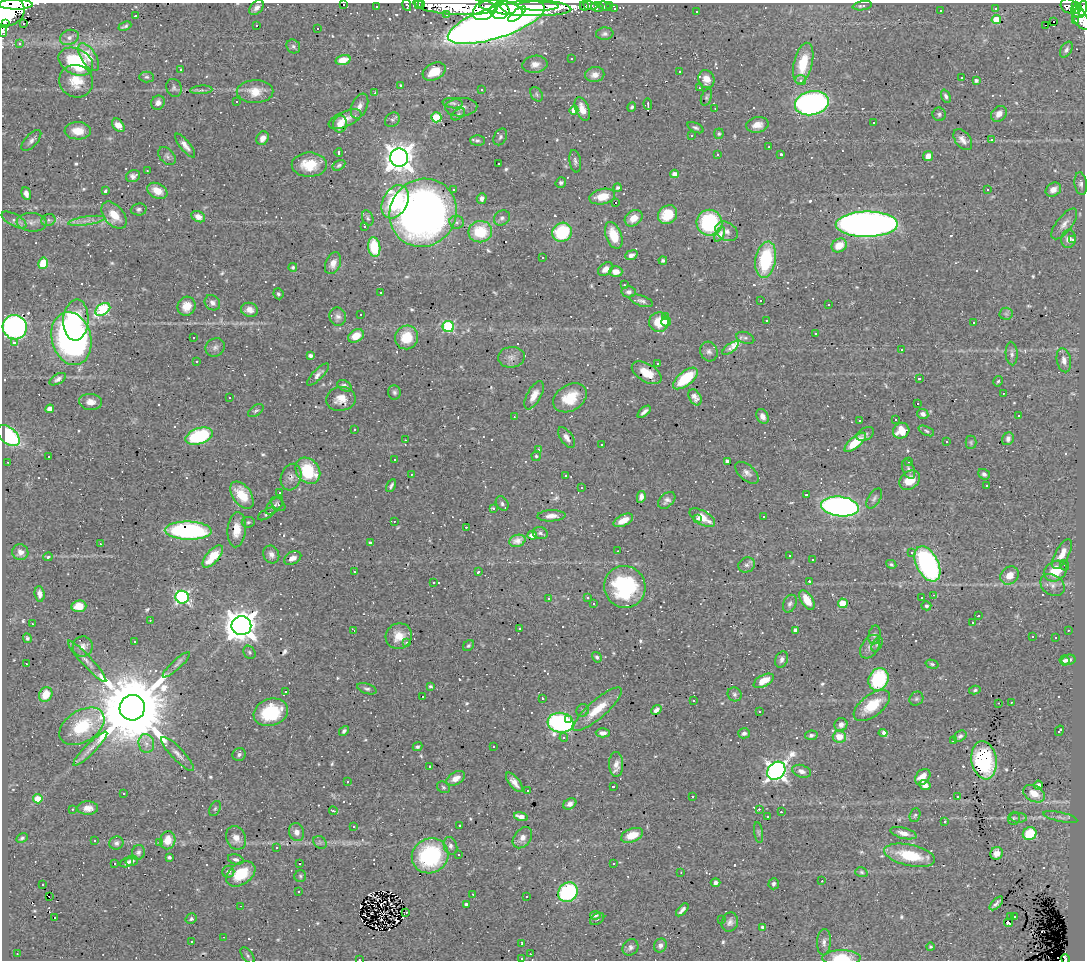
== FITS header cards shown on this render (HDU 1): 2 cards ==
NAXIS1  =                 1083
NAXIS2  =                  958

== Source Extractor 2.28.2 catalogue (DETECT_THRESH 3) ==
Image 1083 x 958 px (HDU 1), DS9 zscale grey, 1 PNG px = 1 image px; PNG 1087 x 962 px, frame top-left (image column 1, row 958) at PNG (2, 3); each listed source drawn as its Kron ellipse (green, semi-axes under 4 px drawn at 4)
Background 0.541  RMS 0.028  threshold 0.0847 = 3 sigma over >= 5 px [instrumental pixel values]
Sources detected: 760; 3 with non-positive FLUX_AUTO (blend fragments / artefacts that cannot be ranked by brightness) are neither listed nor drawn; of the other 757, the 500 brightest by FLUX_AUTO listed and drawn (257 fainter detections omitted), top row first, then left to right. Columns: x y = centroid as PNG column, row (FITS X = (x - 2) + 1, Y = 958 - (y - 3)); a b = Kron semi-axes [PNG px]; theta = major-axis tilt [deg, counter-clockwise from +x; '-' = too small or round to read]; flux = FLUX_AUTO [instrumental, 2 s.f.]
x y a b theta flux
343 4 3 3 - 75
418 4 3 3 - 5.4
16 5 17 5 -1 470
407 5 6 3 -65 5.1
422 5 3 2 - 3.5
455 5 41 9 -4 700
609 5 3 3 - 19
538 6 21 4 -1 520
584 6 4 3 - 3.5
590 6 7 3 -9 8
605 6 6 3 -26 9
862 6 10 4 9 4.9
1069 6 8 7 - 32
1075 6 4 3 - 28
376 7 3 3 - 6.2
525 7 46 8 -2 2000
597 7 6 4 -13 29
257 8 8 5 47 8.2
511 8 13 5 -24 870
996 8 3 3 - 15
1083 8 8 4 77 100
486 9 14 9 38 500
614 9 3 3 - 3
1076 9 6 4 26 64
6 10 18 16 5 1300
940 10 3 3 - 11
500 11 10 8 -3 580
697 11 3 3 - 9.2
1079 13 6 3 -3 38
517 14 11 4 39 520
447 15 3 3 - 3.2
136 16 3 3 - 16
1080 18 13 7 -61 66
996 19 4 4 - 68
1075 21 3 3 - 35
496 22 51 15 18 5300
1054 22 3 3 - 670
5 24 3 3 - 10000
24 24 3 3 - 7
256 25 3 3 - 11
1046 25 2 2 - 7.1
125 26 7 3 24 3.9
317 29 3 3 - 4.2
3 31 6 3 -89 9
605 34 8 6 5 5.6
69 37 10 7 22 9.2
19 43 3 3 - 8.8
293 46 7 6 - 5.1
1066 50 9 5 59 6
89 57 16 7 -59 32
571 59 3 3 - 6.9
343 60 7 5 16 30
76 62 18 12 -27 160
803 63 21 9 77 68
535 64 13 8 8 14
181 69 3 3 - 27
679 71 3 3 - 20
434 72 12 8 28 34
595 75 9 7 11 13
147 77 7 5 -2 4.7
962 77 3 3 - 14
706 79 9 8 - 21
801 80 5 5 - 7.1
976 80 4 3 - 5.4
76 81 17 16 - 41
401 85 3 3 - 6.9
174 88 9 7 -70 5.5
699 88 3 2 - 5.1
482 89 3 3 - 5.2
201 90 11 3 4 4.6
255 92 18 11 1 34
375 93 3 2 - 3.3
537 94 8 5 -58 4.2
946 96 7 4 -68 4.9
706 97 9 5 70 3.7
236 102 3 3 - 28
158 103 7 6 - 9.9
453 103 10 5 -6 4.9
812 103 17 12 13 670
648 104 6 2 -87 3.6
359 106 13 7 66 12
461 107 16 9 3 13
632 107 5 3 - 3.5
715 108 3 2 - 3
582 109 12 6 -69 20
574 110 4 4 - 23
458 114 8 4 37 3.6
939 114 7 6 - 4.6
999 114 8 7 - 13
436 117 5 5 - 99
345 119 17 7 23 20
392 120 8 6 43 4.7
874 123 3 3 - 25
340 124 8 7 - 22
118 125 8 5 -50 20
757 125 11 7 10 17
696 128 9 4 -26 4.4
78 131 13 8 -2 32
719 134 5 4 - 3.1
691 135 3 3 - 8.1
500 137 9 6 62 4.4
263 138 7 5 61 15
31 140 13 6 48 8.1
477 140 7 5 -2 3.9
963 140 12 7 -53 12
992 140 3 3 - 24
185 145 14 5 -51 11
769 147 3 3 - 5.7
339 153 4 3 - 4
781 154 3 3 - 3.3
718 155 3 3 - 6.9
167 156 10 7 -48 6.4
928 156 5 5 - 12
399 158 9 9 - 2300
575 161 11 5 -81 5.7
498 164 3 3 - 3.3
309 165 17 12 0 47
339 165 7 4 31 3.8
147 171 3 3 - 3.2
674 174 4 4 - 12
133 176 7 6 - 7.4
561 183 5 5 - 5.4
1081 184 11 6 -83 6.6
617 188 4 4 - 4.3
453 190 3 3 - 5.8
988 190 3 3 - 160
1053 190 8 6 33 15
106 191 3 3 - 8
157 191 11 7 -25 27
26 194 7 4 -73 9.3
602 197 13 7 13 32
482 198 5 5 - 7
395 202 18 12 61 170
615 202 3 3 - 610
139 209 8 6 5 5
423 213 35 33 51 1400
114 215 16 9 -49 34
668 215 10 8 44 54
198 217 7 5 -26 15
368 218 8 5 -73 4
502 218 8 7 - 6.4
634 218 9 7 37 22
14 220 14 6 -28 12
48 220 7 5 21 5.1
86 221 18 3 8 9.5
32 222 15 9 -4 14
457 222 7 6 - 6.7
709 223 13 13 - 160
867 224 31 12 0 1500
1064 224 18 7 53 14
364 226 4 2 - 4.4
726 231 12 9 -31 11
480 232 12 10 10 79
562 232 10 9 - 110
720 234 8 4 62 8.6
614 235 14 8 -70 42
1069 239 9 7 83 12
1073 239 3 3 - 8.5
839 245 8 6 33 34
374 247 10 6 -81 78
631 255 6 4 20 8.6
542 258 3 3 - 31
663 260 4 3 - 4.5
766 260 18 10 79 140
43 263 6 5 - 71
333 263 11 7 67 15
293 267 4 4 - 3.2
605 269 8 5 38 13
616 272 6 5 - 17
624 285 3 2 - 7.4
629 292 7 5 2 6.3
381 293 3 2 - 9.5
278 294 5 5 - 3.6
761 300 3 3 - 37
641 301 12 5 -18 6.7
212 303 8 7 - 8.1
829 305 3 2 - 10
187 306 10 9 - 27
103 309 8 5 36 180
249 310 8 7 - 16
361 314 3 3 - 6.2
1006 314 6 6 - 4.2
665 316 3 3 - 15
338 317 9 8 - 8.4
76 320 20 12 87 74
767 320 3 3 - 90
666 321 5 5 - 21
659 322 10 9 - 41
974 323 3 3 - 45
15 327 12 12 - 540
448 327 6 5 - 180
815 334 3 3 - 6
356 336 8 6 29 34
193 337 3 3 - 3.5
406 337 12 11 - 50
745 338 9 5 -20 5.3
71 339 27 19 -76 650
14 343 3 3 - 68
215 347 10 8 38 8.1
730 348 10 4 37 51
901 350 3 3 - 17
709 351 10 8 -66 7.9
1012 353 12 6 -87 6.8
310 356 4 4 - 6.2
511 357 13 10 6 13
1064 360 12 7 -78 12
197 361 3 3 - 4.1
658 363 3 3 - 4.9
647 373 16 9 -31 32
318 375 14 5 45 9
685 378 15 7 39 79
58 379 9 5 31 6.8
919 379 3 3 - 4.1
998 381 5 4 - 3.1
344 386 8 5 -27 6.6
394 392 7 6 - 4.6
1003 393 3 3 - 23
534 395 15 7 61 17
229 397 3 3 - 80
695 397 8 5 -59 11
570 398 18 13 31 51
341 399 15 12 8 24
90 402 11 8 -4 15
917 404 3 3 - 28
50 409 4 4 - 17
256 411 9 5 35 4.3
644 412 8 3 41 6.7
923 414 6 5 - 7.3
762 416 8 6 -65 10
1019 416 3 3 - 3.6
514 417 3 2 - 3.1
896 420 3 3 - 9.3
860 421 3 3 - 19
354 429 3 3 - 11
901 431 8 7 - 30
926 431 8 4 -25 3.9
865 434 9 6 28 4.9
8 436 13 8 -41 180
199 436 14 8 19 180
566 437 12 6 -56 9.6
1008 439 7 5 54 7.5
405 440 3 2 - 6
855 442 13 5 40 51
946 442 3 3 - 5.7
971 442 7 5 -90 3
602 444 3 3 - 3.5
538 450 3 3 - 5.3
536 456 5 4 - 3.4
49 457 3 3 - 7.9
394 460 3 3 - 38
727 461 4 3 - 5.5
909 461 3 3 - 5
8 462 3 2 - 7.3
908 469 10 5 -68 6.1
308 471 14 11 -51 99
747 473 14 7 -42 10
411 474 3 2 - 12
984 474 6 5 - 6.1
565 475 3 3 - 11
291 477 13 10 73 13
910 480 11 8 37 31
391 486 7 3 62 4.7
987 486 3 3 - 74
581 488 3 2 - 3.4
279 492 3 3 - 220
242 495 15 9 -54 53
806 495 3 3 - 23
641 497 6 4 80 9.3
874 498 11 6 59 6.1
667 500 10 6 43 8
278 504 9 5 -44 4.2
502 504 8 5 -56 5.3
274 505 11 6 47 6.7
840 506 19 9 -6 660
493 508 4 3 - 7.4
267 514 10 4 31 4.2
551 516 14 5 3 13
764 516 3 3 - 22
697 518 3 3 - 6.2
702 518 14 6 -30 26
623 520 10 5 27 22
394 521 3 2 - 4.4
248 522 6 5 - 3.6
466 527 2 2 - 12
237 530 17 9 85 29
188 531 23 9 -2 350
540 533 8 6 -17 5.5
532 535 5 4 - 10
517 541 8 6 16 12
370 543 4 3 - 5.5
100 544 3 2 - 4.8
618 551 3 2 - 4.4
20 552 8 8 - 10
912 553 3 3 - 4.1
271 554 9 7 -61 9.5
1062 554 16 6 62 22
213 556 14 6 49 53
789 556 3 3 - 4.2
48 557 5 3 - 3.6
293 558 9 6 27 13
813 560 3 3 - 3.6
891 564 5 4 - 3.3
927 564 19 11 -63 390
747 565 8 7 - 6.8
1064 565 5 3 - 9.4
1055 571 12 9 32 52
354 572 3 2 - 3
478 572 3 3 - 5.5
1010 575 10 8 41 22
809 581 3 3 - 20
433 582 3 3 - 61
1052 585 13 10 -35 14
625 587 21 20 - 220
40 594 8 5 -85 9.5
933 595 4 2 - 6.7
182 597 7 6 - 380
588 598 3 3 - 5.4
922 598 3 3 - 33
549 599 3 3 - 6.2
807 600 11 6 -57 29
593 603 3 3 - 140
843 603 5 5 - 67
790 604 9 6 65 5.6
79 606 7 6 - 33
926 606 5 4 - 3.9
978 615 3 3 - 140
150 620 3 2 - 4.7
973 623 3 3 - 160
32 624 3 2 - 4
241 626 10 9 - 3300
519 628 3 3 - 6.2
795 630 4 3 - 4
1068 630 3 2 - 3.7
354 631 4 2 - 3.5
875 635 9 6 77 5.6
399 636 13 12 - 28
1032 637 3 3 - 4
27 638 5 4 - 3.6
1055 638 3 3 - 3.6
134 641 3 3 - 4.8
407 642 4 3 - 4.5
877 644 8 5 61 3.5
468 646 6 5 - 3
83 647 10 9 - 11
870 647 13 8 57 11
250 652 7 5 -54 4.2
597 657 5 4 - 3.9
782 659 8 6 68 6.7
1065 660 5 5 - 5.5
1068 660 7 5 13 8.1
87 661 27 5 -47 14
26 664 3 2 - 25
932 664 7 4 -15 3.2
176 665 18 4 42 7.3
879 679 11 9 63 140
764 681 11 5 28 33
430 686 4 4 - 3.8
367 689 10 5 -18 4.8
975 690 6 4 11 3.2
286 692 3 3 - 1200
46 694 7 6 - 34
735 694 7 6 - 5.3
422 696 3 3 - 190
543 698 3 3 - 2.9
916 699 7 6 - 4.3
693 701 3 3 - 6.4
1011 702 3 2 - 7.5
998 703 3 2 - 5.3
872 705 21 10 37 60
132 708 13 12 - 31000
597 709 31 9 41 53
583 710 6 6 - 4.7
656 710 5 4 - 8.7
271 712 17 13 18 110
759 712 3 3 - 4.8
568 719 3 2 - 39
561 723 13 10 -7 410
841 725 7 6 - 8.5
82 726 25 15 32 93
344 731 5 4 - 4.6
1059 731 5 3 - 7.8
603 733 7 4 -1 9.9
744 733 6 5 - 5.8
883 733 4 3 - 56
811 735 6 4 12 4.9
960 736 7 5 36 4.7
839 737 6 6 - 29
564 738 4 4 - 4.6
954 740 3 3 - 13
146 743 9 8 - 12
417 747 5 4 - 3.8
493 747 3 3 - 7.5
90 749 23 5 45 14
177 754 23 6 -46 14
239 755 7 6 - 5.2
984 760 19 12 -81 210
616 764 12 7 -89 14
430 766 3 3 - 5.6
776 771 10 8 44 1100
802 771 10 6 -18 10
923 777 9 6 49 16
456 778 10 6 29 16
348 781 3 3 - 6.2
514 782 12 5 -51 13
925 785 6 5 - 12
1038 785 4 4 - 6.9
443 787 7 5 -33 3.1
614 787 3 3 - 17
528 790 3 3 - 5.2
124 794 3 3 - 28
1034 794 11 8 -28 26
692 796 3 3 - 76
957 797 3 3 - 160
38 799 5 4 - 44
570 804 7 5 30 8.2
88 808 10 7 0 14
215 808 8 5 62 3.9
72 809 3 2 - 7.4
759 809 3 2 - 24
333 811 4 3 - 17
781 812 3 2 - 9
915 815 7 5 69 3.5
767 816 3 3 - 6.5
521 817 7 4 -16 17
1060 817 17 4 -12 8.4
1014 818 6 6 - 3.6
1018 818 8 5 -5 4.8
944 822 3 3 - 4.1
460 825 3 2 - 3.2
354 827 3 3 - 4
297 832 9 7 -72 11
759 833 10 4 -81 3.7
903 833 13 5 -14 14
1030 834 7 6 - 64
632 835 11 6 21 33
22 838 6 4 28 3.7
236 838 12 9 -67 19
522 838 12 8 52 12
168 840 9 7 77 27
95 841 3 3 - 40
159 842 4 3 - 6.3
320 842 7 5 -36 4.4
116 843 7 6 - 5.4
450 846 9 6 -72 7.1
277 847 3 3 - 5.8
138 852 7 6 - 5.1
996 853 6 6 - 13
458 855 3 3 - 11
910 855 26 10 -12 82
430 856 19 17 32 200
169 857 4 3 - 3.9
236 859 8 5 -16 6.3
132 861 6 5 - 5.6
126 863 7 4 22 6
613 863 3 2 - 3.3
115 864 3 3 - 710
300 864 3 3 - 3.6
228 872 6 6 - 7.3
861 872 6 4 -17 3.3
681 873 3 3 - 3.6
241 874 16 10 33 61
300 876 6 6 - 3.5
822 881 3 2 - 4.1
716 882 5 4 - 6.8
43 884 3 3 - 4.7
774 884 6 5 - 4.7
298 892 3 3 - 5.5
568 892 10 9 - 240
473 894 3 2 - 6.7
49 896 3 2 - 8.8
526 896 3 3 - 8.4
996 903 9 3 45 5.8
466 904 4 3 - 4.5
240 906 3 2 - 78
682 910 8 3 47 6.4
406 912 3 2 - 5.7
595 915 5 4 - 4.5
1010 916 3 2 - 4.7
1015 916 3 3 - 6.5
55 917 3 3 - 220
191 919 6 5 - 4.2
597 919 8 5 34 3.6
721 919 3 3 - 12
730 922 10 8 71 8.8
1008 923 4 3 - 27
763 927 4 4 - 6.8
223 937 3 2 - 8.7
191 941 3 2 - 3.9
824 942 13 7 87 9.6
522 943 4 2 - 4.8
660 945 7 6 - 8.1
630 947 8 7 - 6.9
930 947 4 4 - 2.9
17 954 3 2 - 5.8
530 954 2 2 - 7
248 955 9 5 -51 4.2
522 958 3 3 - 5.3
841 958 19 8 0 60
1065 959 5 3 - 20
359 960 2 2 - 15
At the frame edge (FLAGS 8, measured only in part): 13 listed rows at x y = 343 4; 418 4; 16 5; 407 5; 455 5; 257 8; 1083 8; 6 10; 3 31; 522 958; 841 958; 1065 959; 359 960
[257 fainter detections neither listed nor drawn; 3 non-positive-flux detections neither listed nor drawn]